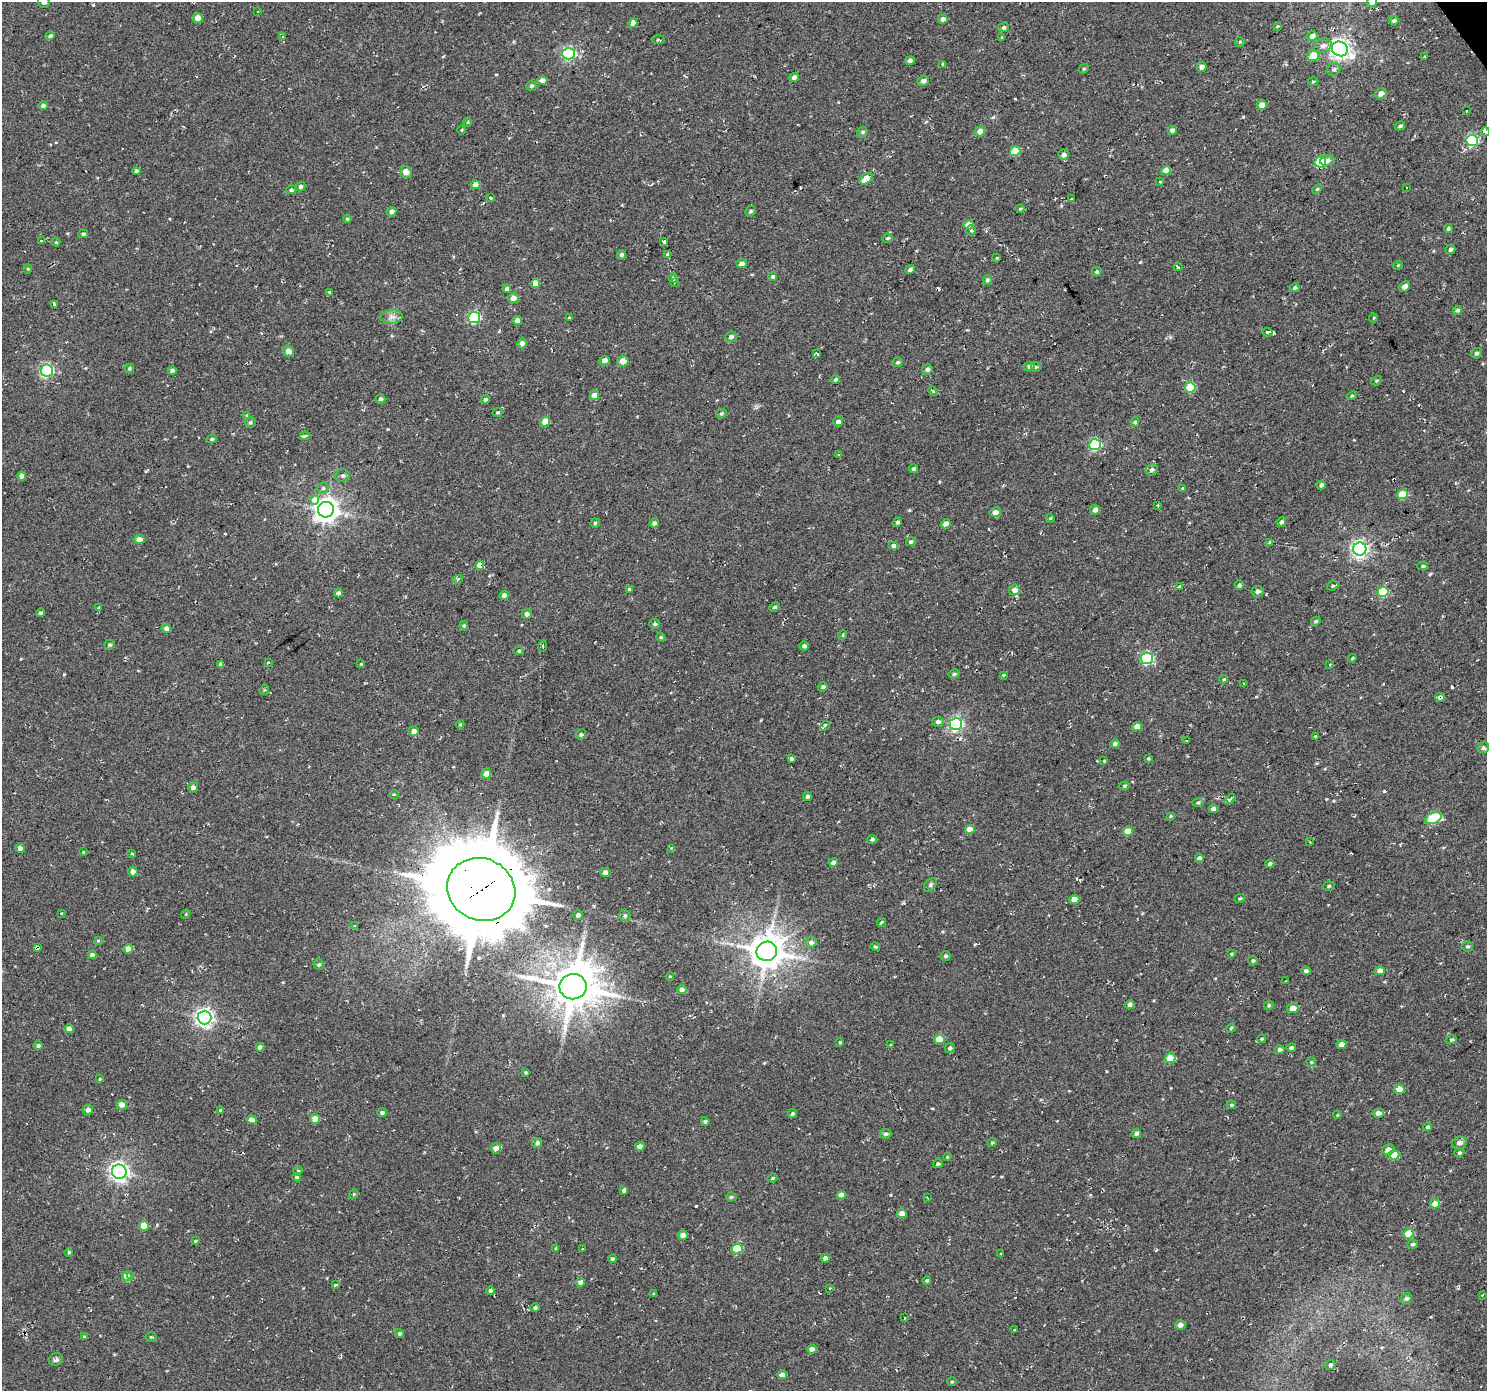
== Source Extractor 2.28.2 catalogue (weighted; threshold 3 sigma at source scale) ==
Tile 10 of 4 x 4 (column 2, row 3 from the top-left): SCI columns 1487-2971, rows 1580-2968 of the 5946 x 5873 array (HDU 1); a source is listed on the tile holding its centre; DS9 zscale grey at full resolution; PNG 1489 x 1393 px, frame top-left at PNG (2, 2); each listed source drawn as its Kron ellipse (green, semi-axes under 4 px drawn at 4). Shown black and unused: <1% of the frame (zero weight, under 2 of 3 exposures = <1% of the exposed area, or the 3 px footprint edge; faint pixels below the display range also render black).
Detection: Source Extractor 2.28.2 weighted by HDU 2 'WHT'; one run over the whole footprint, this tile lists its part. Background 0.0599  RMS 0.0093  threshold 0.0417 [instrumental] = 3 sigma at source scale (4.5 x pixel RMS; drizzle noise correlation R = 1.50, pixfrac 1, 0.0396/0.0396 arcsec/px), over >= 5 px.
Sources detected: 362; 10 cosmic-ray / hot-pixel residue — neither listed nor drawn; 1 inside a brighter listed object's ellipse — not listed separately; the other 351 listed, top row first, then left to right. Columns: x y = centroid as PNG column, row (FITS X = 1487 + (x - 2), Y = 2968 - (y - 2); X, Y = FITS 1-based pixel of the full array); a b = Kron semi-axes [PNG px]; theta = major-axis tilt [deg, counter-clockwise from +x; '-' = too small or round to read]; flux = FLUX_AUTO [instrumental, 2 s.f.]
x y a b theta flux
44 2 6 6 - 3.9
1372 2 5 5 - 4.6
258 11 3 2 - 0.53
198 18 5 5 - 8.8
943 19 5 4 - 4.1
1394 21 5 4 - 2.1
633 23 4 4 - 7.5
1277 26 4 3 - 0.92
1003 27 5 4 - 2.1
50 36 5 4 - 2.3
1312 36 5 5 - 4.8
282 37 4 2 - 0.72
1002 38 3 3 - 4.4
658 39 6 4 -3 1.8
1240 42 5 4 - 1.1
1323 46 9 7 24 4.4
1340 49 8 7 - 460
569 54 6 6 - 130
1313 56 6 5 - 17
1425 57 3 3 - 3.4
910 61 4 4 - 3.8
943 64 4 3 - 0.95
1202 67 5 5 - 4.5
1084 69 5 4 - 1.1
1334 69 7 6 - 2.6
794 77 5 4 - 4.7
542 80 5 4 - 4.6
923 81 6 5 - 3.9
1313 82 5 3 - 1
531 86 5 4 - 1.6
1381 94 6 5 - 5.7
43 105 5 4 - 2.2
1262 105 5 4 - 9.5
1466 111 2 2 - 0.6
468 122 4 3 - 0.78
1400 126 5 4 - 1.8
462 130 4 3 - 0.84
1172 130 4 4 - 3.2
1485 131 4 3 - 3.8
862 132 5 5 - 1.5
980 132 5 5 - 8.5
1472 141 6 5 - 91
1015 151 5 5 - 30
1064 155 5 5 - 3.1
1327 161 7 5 10 4.2
1320 162 6 5 - 55
1166 170 5 4 - 12
136 171 4 4 - 2.4
406 172 6 6 - 9
866 179 7 5 37 14
1160 182 4 3 - 0.84
475 185 5 4 - 8.5
300 187 5 4 - 2.5
1406 187 3 2 - 0.76
1317 189 5 3 - 0.89
291 190 5 4 - 1.5
490 198 3 3 - 7
1072 199 3 3 - 3.2
1020 209 4 4 - 0.88
750 211 5 5 - 1.8
392 212 5 4 - 4.6
347 219 4 3 - 1.1
969 225 5 4 - 15
1448 228 4 4 - 1.8
971 231 5 4 - 1.6
83 234 5 4 - 1.8
887 238 5 3 - 1.2
41 241 3 3 - 6.5
56 242 4 4 - 0.96
664 242 4 4 - 3.8
1450 249 5 4 - 2.1
667 254 3 3 - 2.4
621 255 5 4 - 2.9
997 258 4 4 - 0.81
742 264 5 4 - 4.7
1398 265 4 3 - 0.79
1178 267 4 3 - 2.4
28 269 4 4 - 0.91
910 270 5 4 - 2.3
1097 272 5 4 - 1.5
773 277 4 4 - 1.8
673 278 5 4 - 1.8
987 280 5 4 - 2.5
674 282 3 3 - 3.5
535 283 4 4 - 8.3
1404 287 6 4 43 4.4
1295 288 5 4 - 1.8
507 289 4 4 - 3.5
329 293 3 3 - 4.5
513 298 5 5 - 7.1
54 304 3 3 - 3.4
1457 310 5 4 - 2.3
392 317 11 7 6 4.9
474 317 6 5 - 95
569 318 4 3 - 0.92
1373 318 4 3 - 0.82
517 321 5 4 - 4.7
1267 332 5 4 - 4.7
731 337 6 5 - 2.8
522 343 5 5 - 4.7
288 351 6 5 - 6.7
1476 353 5 5 - 2
817 354 3 3 - 4.4
604 361 5 4 - 6
623 361 5 5 - 7.5
898 362 5 4 - 1.8
1029 366 5 4 - 2.6
1036 367 5 4 - 1.1
129 368 5 4 - 1.5
927 369 5 5 - 2.9
47 370 6 6 - 140
172 370 4 4 - 2.6
835 380 5 4 - 1.8
1376 381 5 3 - 1.1
1190 387 5 5 - 43
933 391 5 3 - 0.88
594 395 5 4 - 8.4
1352 396 5 4 - 1.1
381 399 5 4 - 2.5
485 399 5 4 - 2
498 412 5 4 - 1.1
721 413 6 3 19 1.2
246 416 4 3 - 1.1
250 422 5 5 - 1.6
545 422 5 4 - 16
838 422 5 4 - 3.7
1135 422 5 4 - 1.5
305 436 5 3 - 12
212 439 4 3 - 1.6
1095 445 6 5 - 79
839 455 3 2 - 0.86
913 469 4 4 - 1.4
1152 470 6 5 - 2.7
21 476 4 4 - 3.5
343 476 7 6 - 2
1321 485 4 4 - 2.7
323 488 5 5 - 1.8
1182 488 3 3 - 2.3
1402 494 5 5 - 22
314 500 5 4 - 9.1
1158 505 3 2 - 0.68
326 510 8 7 - 790
1095 510 5 4 - 4.2
995 512 6 5 - 5.8
1050 518 4 3 - 0.8
897 522 5 4 - 2.1
1282 522 5 4 - 2.7
595 523 5 4 - 1.3
654 523 5 4 - 2.6
946 524 5 4 - 7
139 539 5 5 - 5.7
911 542 5 4 - 1.6
1269 542 4 4 - 2.1
894 546 5 4 - 4.6
1360 549 6 6 - 320
480 565 5 3 - 110
1423 566 5 4 - 1.5
458 579 5 3 - 1.3
1239 585 4 4 - 1.9
1179 586 4 3 - 5.1
1333 586 6 4 23 1.3
629 589 4 4 - 1
1014 590 5 5 - 5.8
1258 591 6 5 - 3.4
1383 592 5 5 - 42
338 593 4 4 - 4
504 595 5 4 - 3.8
99 607 3 3 - 5.5
775 607 6 4 27 1.4
40 613 5 4 - 1.5
527 614 5 4 - 3.9
1316 621 5 4 - 1.8
655 624 5 5 - 2
464 626 5 4 - 1.4
166 629 5 4 - 4.9
843 635 5 3 - 0.85
661 637 4 4 - 1.1
110 645 5 5 - 1.4
543 646 5 2 - 1.3
804 646 5 4 - 2.7
519 651 5 4 - 1.3
1147 658 6 5 - 92
1352 658 4 3 - 1
268 662 3 2 - 0.86
221 664 4 4 - 2.5
361 664 4 4 - 0.83
1330 665 3 2 - 1
954 674 5 4 - 1.6
1003 675 4 3 - 1
1224 679 4 4 - 0.94
1244 684 3 2 - 0.9
823 687 5 4 - 1.9
264 690 5 3 - 0.92
1440 697 5 4 - 2.8
938 722 5 5 - 3.3
460 724 4 4 - 0.91
956 724 6 6 - 170
825 726 5 3 - 1.3
1137 727 5 4 - 7.4
414 731 5 4 - 5.4
581 734 5 5 - 1.6
1315 736 3 3 - 5.8
1186 741 2 2 - 1
1115 744 5 4 - 2
1483 748 6 5 - 2
1149 758 3 3 - 2.3
791 759 3 3 - 1.7
1104 761 4 3 - 0.87
486 774 5 5 - 7.5
1124 786 5 4 - 1.2
193 787 5 5 - 4
394 794 4 4 - 0.92
808 797 4 4 - 2.8
1230 799 5 3 - 5.8
1198 803 6 3 2 1.2
1213 809 4 4 - 5.1
1171 816 4 4 - 1.1
1433 818 8 5 23 60
970 829 5 4 - 10
1128 831 5 4 - 12
872 839 5 4 - 2.3
1310 842 4 3 - 0.88
20 848 4 4 - 3.7
671 848 3 3 - 1.2
83 852 3 3 - 0.77
132 854 3 3 - 1.7
1199 858 4 4 - 2.4
833 862 5 4 - 3.9
1270 864 5 4 - 2.5
133 872 5 4 - 5.4
605 872 5 4 - 5
930 885 8 5 49 2
1329 886 6 4 18 1.6
481 889 35 31 -24 9900
1240 898 5 3 - 1.1
1074 900 5 4 - 12
61 913 3 3 - 3.2
186 914 4 3 - 0.77
578 915 5 5 - 2
625 915 6 5 - 1.9
881 922 4 3 - 3.5
354 926 4 3 - 1.1
98 940 4 3 - 0.93
811 942 6 5 - 3.3
1467 946 5 5 - 1.5
37 947 4 3 - 15
875 947 5 3 - 1.2
128 949 5 4 - 7.5
767 951 10 9 - 2000
1231 954 4 4 - 0.86
92 955 4 4 - 3.2
946 956 5 5 - 1.9
1253 961 5 4 - 1.5
319 965 5 5 - 2
1306 971 4 4 - 2
1380 971 5 4 - 6.7
670 976 4 3 - 0.79
1286 981 3 3 - 1.5
573 987 13 12 - 3300
682 990 4 4 - 6.7
1130 1005 4 4 - 5.6
1269 1005 5 4 - 1.4
1293 1008 5 5 - 9.9
204 1018 7 7 - 370
1231 1028 5 4 - 1.2
69 1029 5 4 - 6
939 1039 5 4 - 16
1261 1039 4 3 - 1.5
1451 1040 6 4 16 1.5
840 1042 3 3 - 2.9
891 1044 3 3 - 1.1
1341 1044 5 4 - 7.9
38 1046 4 4 - 1.9
260 1047 4 4 - 3.6
950 1048 5 4 - 2
1291 1048 5 4 - 2.1
1280 1049 5 4 - 2.5
1170 1058 5 5 - 21
1311 1062 5 4 - 1.1
526 1072 3 3 - 1
100 1079 4 3 - 0.98
1399 1089 5 5 - 10
122 1105 5 5 - 7.7
1231 1105 5 3 - 1.4
88 1110 5 5 - 3.9
220 1110 4 4 - 1.5
382 1113 5 4 - 2.3
792 1113 4 3 - 1.9
1378 1113 5 4 - 6
1337 1115 4 3 - 0.77
315 1119 5 4 - 11
251 1120 5 4 - 4.7
705 1121 4 4 - 1.5
1427 1127 4 4 - 2
1136 1133 5 4 - 2.7
886 1134 5 5 - 2.3
537 1143 5 5 - 3
992 1143 5 4 - 1.1
1460 1143 8 5 18 3.6
640 1146 4 4 - 5.5
496 1148 5 5 - 6.4
1388 1150 6 5 - 5.3
1459 1153 5 4 - 1.6
1394 1155 5 4 - 16
947 1157 4 3 - 0.81
938 1164 5 4 - 2.1
298 1170 5 3 - 0.79
119 1172 7 7 - 440
297 1177 4 4 - 1.5
772 1178 5 3 - 1.2
624 1190 4 4 - 3
354 1194 5 4 - 0.85
841 1195 4 4 - 6.3
731 1197 5 4 - 1.3
927 1197 3 2 - 0.81
1435 1204 5 4 - 8.8
902 1214 5 4 - 5.8
144 1226 5 5 - 16
1408 1234 5 4 - 18
683 1235 5 4 - 5
195 1241 4 3 - 0.85
1413 1244 5 4 - 1.9
556 1248 3 3 - 1.1
583 1248 3 2 - 0.77
737 1249 5 5 - 36
69 1252 4 4 - 1.5
1001 1253 3 3 - 4.1
825 1258 4 4 - 3.9
612 1259 4 4 - 1.7
131 1275 3 3 - 10
127 1276 5 4 - 10
927 1280 4 4 - 1.5
580 1282 5 4 - 3.9
335 1285 3 3 - 2.7
830 1289 3 3 - 1.4
490 1291 4 4 - 2
653 1294 3 3 - 1.1
1482 1295 2 2 - 0.84
1406 1298 6 5 - 2.1
535 1308 4 4 - 1.9
904 1318 3 2 - 0.81
1180 1325 5 4 - 4.6
1014 1330 3 2 - 1.2
399 1333 5 4 - 1.8
84 1337 3 3 - 1
151 1337 5 5 - 1.2
812 1349 5 4 - 7
56 1360 7 6 - 2
1330 1365 5 4 - 1.7
782 1375 5 4 - 6.9
952 1382 5 3 - 1
Overlapping masked pixels (flux is a lower limit): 4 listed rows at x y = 1440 697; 481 889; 37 947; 767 951
Isophote crosses this tile's border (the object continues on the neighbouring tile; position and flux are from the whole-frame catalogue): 3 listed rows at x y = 44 2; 1372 2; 1485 131